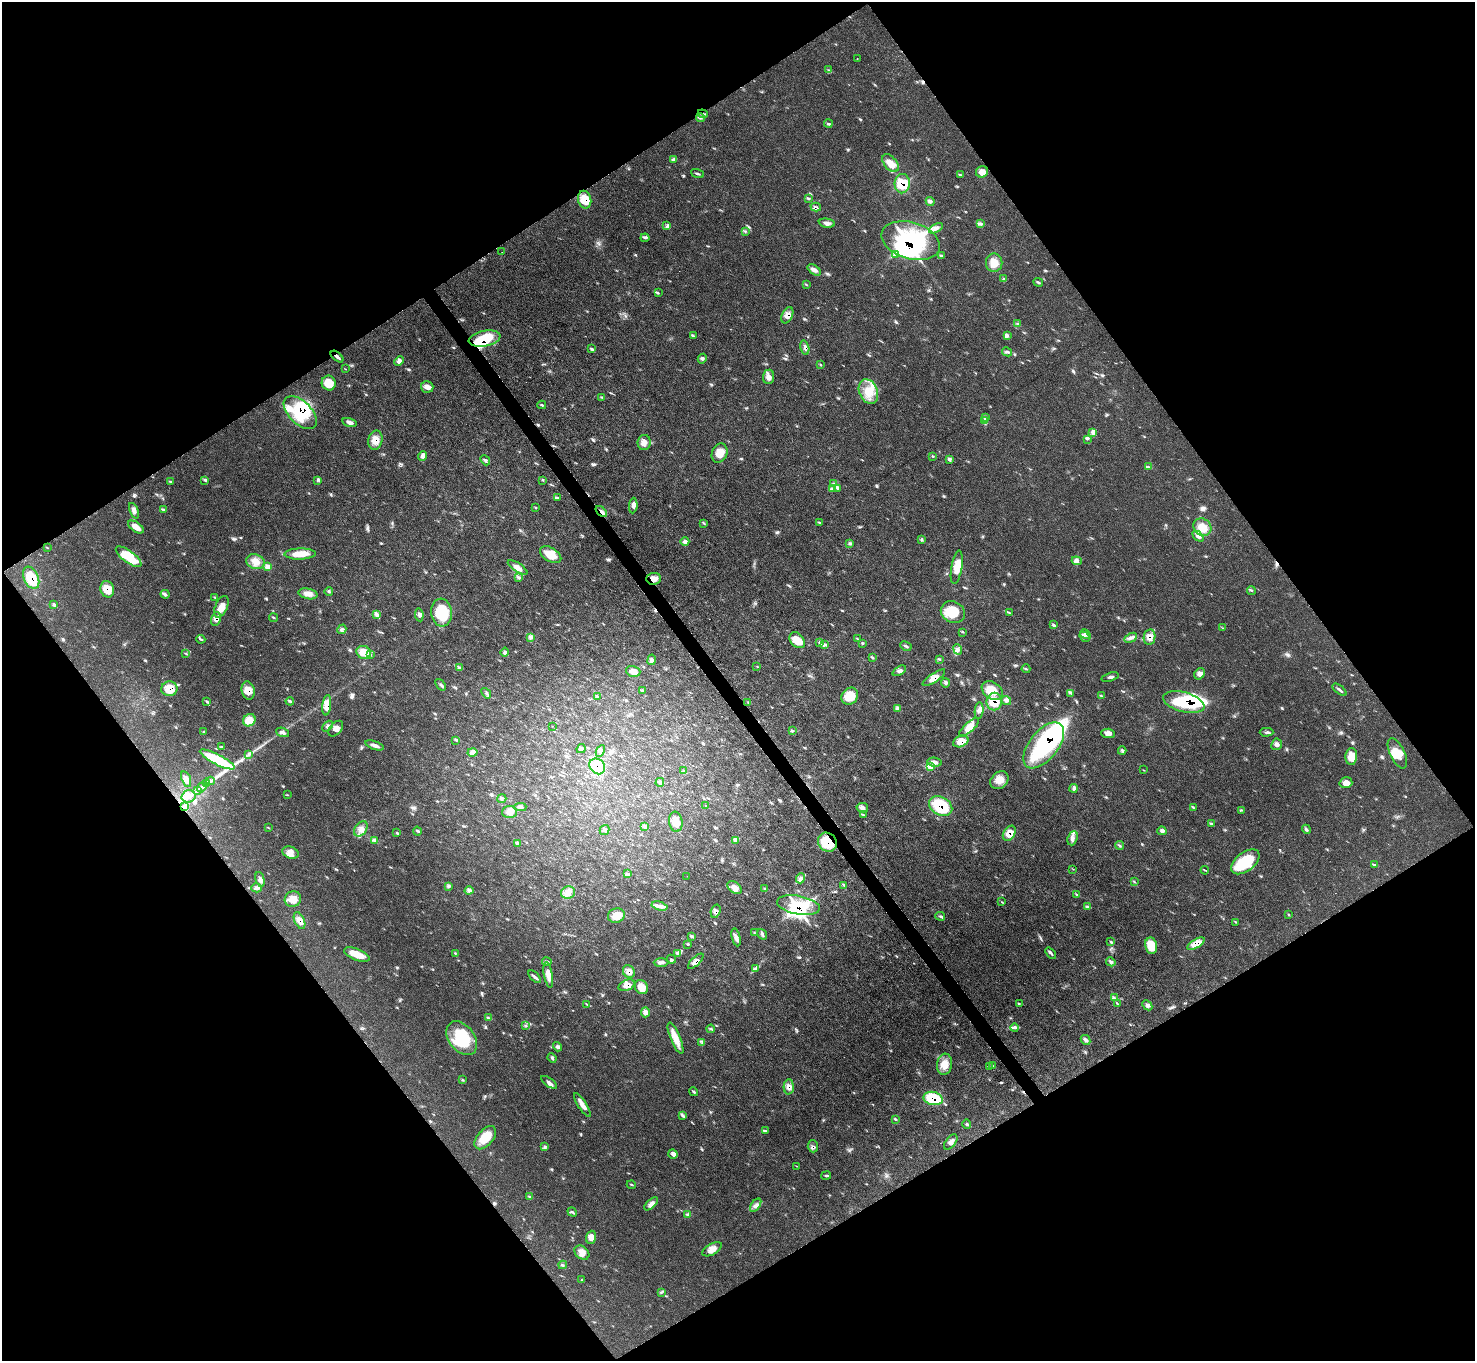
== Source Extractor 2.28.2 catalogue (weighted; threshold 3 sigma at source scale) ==
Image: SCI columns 2-5893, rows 299-5732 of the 5895 x 5889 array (HDU 1 of 3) = the unmasked area's bounding box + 8 px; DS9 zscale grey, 4 x 4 block average (1 PNG px = mean of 4 x 4 image px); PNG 1477 x 1363 px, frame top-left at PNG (2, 2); each listed source drawn as its Kron ellipse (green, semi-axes under 4 px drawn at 4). Shown black and unused: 49% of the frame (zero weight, under 3 of 4 exposures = <1% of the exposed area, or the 3 px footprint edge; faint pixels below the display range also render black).
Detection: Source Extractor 2.28.2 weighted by HDU 2 'WHT'. Background 0.0784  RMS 0.004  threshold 0.0178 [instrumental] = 3 sigma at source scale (4.5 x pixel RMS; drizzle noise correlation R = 1.50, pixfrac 1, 0.05/0.05 arcsec/px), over >= 5 px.
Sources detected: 381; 10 inside a brighter object's white glare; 5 cosmic-ray / hot-pixel residue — neither listed nor drawn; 15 coinciding with a brighter row at this scale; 19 inside a brighter listed object's ellipse — not listed separately; the other 332 listed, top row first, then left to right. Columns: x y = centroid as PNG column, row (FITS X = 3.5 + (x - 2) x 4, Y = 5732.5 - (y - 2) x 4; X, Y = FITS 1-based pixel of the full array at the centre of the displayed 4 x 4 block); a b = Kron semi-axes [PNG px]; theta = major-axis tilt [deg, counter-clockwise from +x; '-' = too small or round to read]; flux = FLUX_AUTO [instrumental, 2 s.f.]
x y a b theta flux
857 58 2 2 - 1.1
829 70 4 2 - 2.5
703 114 5 2 - 4
701 118 4 3 - 3.9
828 124 4 3 - 3.5
673 159 4 3 - 4.2
890 163 10 6 -50 25
982 172 6 5 - 20
697 174 7 2 -21 3.4
960 175 3 2 - 1.7
902 184 9 7 85 56
808 198 3 2 - 2.7
585 200 9 6 -77 41
930 202 5 3 - 5.2
816 207 5 3 - 5.5
827 223 8 3 -9 9.3
981 224 2 2 - 2.5
667 225 2 2 - 1.2
936 228 8 3 28 8.9
745 231 2 2 - 2.3
645 238 4 2 - 3
911 241 30 18 -17 280
502 252 2 2 - 0.41
896 254 3 2 - 2.9
941 256 3 2 - 2.3
994 263 9 8 - 23
814 270 7 4 -35 11
1003 279 3 2 - 2
1038 282 5 2 - 2.9
806 285 3 2 - 0.93
658 293 2 2 - 1.2
787 315 8 5 63 17
1018 324 4 2 - 2.4
1008 335 2 2 - 1.9
694 336 2 2 - 1.9
485 339 16 7 12 91
805 347 7 3 -76 7.3
591 349 3 3 - 3.2
1007 352 5 3 - 4
337 357 7 2 -41 7.1
702 359 5 3 - 4.2
399 361 5 4 - 8.5
820 365 2 2 - 0.85
345 369 2 2 - 0.6
769 377 7 5 86 12
329 383 7 7 - 35
427 387 6 5 - 12
868 392 13 9 -67 45
602 397 2 2 - 1.2
542 405 4 2 - 2.8
300 413 20 11 -45 130
985 418 2 2 - 1.5
984 421 3 2 - 1.5
350 422 7 3 -15 9.1
1093 433 2 2 - 1.6
1087 439 3 2 - 2.7
375 440 10 7 78 26
644 442 8 6 80 14
720 453 10 7 68 27
423 456 5 3 - 6.8
933 457 2 2 - 0.79
950 459 2 2 - 1.5
485 460 6 3 -48 5.5
1148 467 3 2 - 3.3
205 480 2 2 - 1.5
317 480 2 2 - 0.89
542 480 3 2 - 1.5
170 482 3 3 - 2.7
834 484 3 2 - 2.6
837 488 2 2 - 1.2
833 489 4 3 - 4.6
557 498 3 2 - 3.5
633 505 8 3 86 8
536 507 3 2 - 1.4
163 510 3 2 - 1.6
134 511 8 4 -68 9.6
601 512 7 2 -41 8.6
819 522 2 2 - 1.2
704 523 3 2 - 1.7
136 527 9 5 -36 22
1202 527 9 8 - 30
1198 536 6 4 -43 8.7
922 540 2 2 - 1.3
685 541 4 4 - 6.9
849 543 3 2 - 1.7
47 548 2 2 - 0.91
300 554 15 5 1 37
551 555 12 7 -31 38
129 557 15 6 -37 86
1077 561 5 3 - 5.9
255 562 9 7 -18 22
268 567 3 3 - 14
517 567 11 4 -32 16
957 567 17 5 80 31
518 577 3 2 - 3.4
31 578 12 7 -67 58
654 579 7 6 - 18
107 589 8 6 -70 38
1251 590 4 2 - 2.3
329 592 4 2 - 2.9
165 594 4 2 - 4
308 594 9 5 -13 15
215 597 3 2 - 2.1
54 604 3 3 - 3.5
221 607 11 6 67 25
442 612 14 10 -84 94
953 612 12 10 -29 54
1009 612 4 2 - 1.9
377 615 4 4 - 6.5
419 615 6 3 -81 5.9
273 618 4 2 - 2.2
216 619 7 5 77 11
1053 625 3 3 - 3.2
1222 628 2 2 - 0.72
342 629 5 2 - 4.2
962 632 2 2 - 1
1085 634 6 2 -32 5
531 637 2 2 - 1.5
1084 637 6 2 -52 5.4
1150 637 8 5 80 17
1131 638 7 3 28 8.3
201 639 4 2 - 3.4
858 639 2 2 - 0.87
797 640 9 6 -48 37
820 642 2 2 - 1.3
862 643 2 2 - 2.2
824 645 3 2 - 2.4
906 646 6 2 -26 4
958 649 5 4 - 7.9
363 652 7 6 - 36
505 652 4 3 - 4.6
186 653 2 2 - 1.1
370 655 3 2 - 2.4
872 657 4 2 - 2.7
939 659 2 2 - 0.95
651 660 5 4 - 7.7
757 666 2 2 - 1.1
460 667 4 2 - 3.4
1026 669 4 2 - 3.1
633 671 7 5 -18 15
899 671 7 3 28 8
1200 674 6 4 55 12
1110 677 9 2 18 4.9
934 678 13 4 35 20
945 683 4 2 - 3.2
441 685 6 2 -52 4.7
169 689 8 7 - 44
643 690 3 2 - 2.2
1340 690 8 2 -39 5.6
248 691 9 6 -77 26
992 691 11 8 -35 45
486 693 6 2 -51 3.9
1071 693 3 2 - 1.5
850 696 9 7 47 55
1101 696 2 2 - 1.4
598 697 4 2 - 3.4
290 701 4 3 - 3.7
994 701 9 7 81 47
1006 701 5 3 - 6.5
207 702 3 3 - 3.1
748 702 2 2 - 2.2
1184 702 21 9 -15 160
327 705 10 4 84 27
897 709 3 2 - 3.2
979 711 8 4 84 10
249 720 6 6 - 27
327 726 6 3 47 5.7
552 726 2 2 - 0.38
969 727 12 4 42 23
336 729 9 5 48 13
792 731 4 2 - 2.6
204 732 2 2 - 1
283 732 7 3 -21 7
1266 732 7 2 0 5.3
1108 733 7 4 -4 12
456 740 2 2 - 1.4
961 741 8 5 24 31
1277 744 6 5 - 8.6
375 745 9 3 -19 11
1044 745 27 14 51 290
221 747 4 2 - 1.9
581 749 5 3 - 5.2
600 751 6 3 61 7.9
1122 751 4 2 - 2.8
472 752 5 3 - 7.4
1397 753 16 7 -64 35
249 754 4 2 - 2.4
1351 756 8 5 87 30
217 759 19 5 -27 120
934 762 7 4 -6 9.4
597 766 8 7 - 64
931 766 4 3 - 5.8
1144 770 2 2 - 0.95
684 771 3 2 - 3.2
186 779 8 4 -71 12
999 780 10 8 44 23
211 781 4 2 - 4.6
660 782 4 3 - 4.7
1346 783 6 5 - 17
207 784 3 2 - 2.4
202 787 5 2 - 6.2
1074 788 4 2 - 4.5
197 790 3 2 - 4.3
287 795 3 2 - 1.5
189 796 7 6 - 17
502 798 4 2 - 4
185 806 2 2 - 2.6
706 806 2 2 - 1.1
941 806 12 9 -27 120
520 807 6 3 1 5.4
1193 807 2 2 - 1.4
862 808 6 4 -13 9.7
1242 810 2 2 - 1.4
509 812 7 6 - 14
864 815 2 2 - 1.9
676 822 10 7 -83 20
1211 824 3 2 - 2.1
645 827 4 3 - 4.6
269 828 2 2 - 0.99
361 829 8 6 53 16
1306 829 4 3 - 4.1
605 830 5 4 - 6.9
417 831 4 2 - 2.9
1162 831 4 3 - 5
396 833 2 2 - 1.1
1009 833 8 5 56 27
1073 838 7 5 69 11
374 840 3 2 - 2.6
736 840 4 3 - 8.5
827 842 10 9 - 67
517 843 4 2 - 2.3
1119 845 4 2 - 2.6
291 853 8 5 -20 14
1245 862 16 9 37 110
1375 865 3 2 - 1.8
1073 869 2 2 - 0.73
1205 870 4 2 - 2
627 874 3 2 - 1.7
687 876 2 2 - 0.43
800 878 5 3 - 7.1
260 879 8 4 -75 10
1134 881 3 2 - 1.7
844 885 4 2 - 3.3
448 887 3 2 - 1.7
256 888 5 4 - 6.9
735 888 8 5 -36 14
764 889 2 2 - 1.1
469 890 4 4 - 6.4
568 893 7 6 - 15
1076 894 2 2 - 1.6
293 899 8 7 - 26
1002 902 3 2 - 1.3
799 905 22 9 -11 110
659 906 8 4 -14 12
1088 907 4 3 - 4.3
716 911 7 4 71 9.6
1288 915 2 2 - 1.1
616 916 8 7 - 31
940 916 5 2 - 3.7
299 920 9 5 -66 18
1236 922 3 2 - 1.5
754 933 2 2 - 1.2
762 934 5 3 - 4.9
691 936 4 3 - 3.5
736 937 9 3 -76 11
1110 942 4 2 - 2.5
688 944 3 2 - 2.1
1196 944 10 4 32 29
1151 946 8 6 -79 48
677 953 4 3 - 4.4
1051 953 7 2 -51 4.3
455 954 2 2 - 0.78
357 955 13 5 -23 32
672 959 4 2 - 1.7
696 961 10 3 44 11
547 962 5 3 - 4.6
1111 962 5 2 - 3.9
661 963 7 3 1 7
756 968 3 2 - 3.9
629 971 6 5 - 17
548 975 13 4 -79 20
534 977 8 2 -46 6.2
627 985 8 5 25 17
641 987 7 6 - 27
1114 998 2 2 - 2.8
1019 1003 2 2 - 1.1
587 1004 2 2 - 1.3
1117 1004 2 2 - 1.6
1147 1005 6 4 -46 6.8
645 1012 5 4 - 12
488 1017 4 2 - 2.3
526 1025 3 2 - 1.9
1015 1028 4 3 - 4.1
711 1029 4 2 - 2.7
462 1038 19 12 -52 110
675 1038 17 5 -68 31
1085 1040 5 3 - 5.3
702 1042 2 2 - 1.6
558 1047 5 4 - 5.5
552 1058 5 2 - 3.1
944 1064 10 7 82 28
992 1066 3 2 - 2.1
989 1067 2 2 - 1.3
463 1080 2 2 - 1.1
549 1082 9 3 -36 9.1
789 1087 7 5 88 14
694 1092 4 2 - 3.7
933 1098 9 6 -13 100
582 1105 14 3 -58 20
683 1115 4 2 - 4
896 1120 3 2 - 1.2
967 1124 5 2 - 3.4
766 1131 3 2 - 2.4
485 1138 14 8 49 46
951 1142 9 5 51 11
813 1146 6 5 - 7.1
545 1147 2 2 - 1.2
673 1154 5 4 - 7.3
797 1166 2 2 - 0.73
826 1176 5 2 - 3.1
631 1185 4 2 - 1.7
530 1197 3 2 - 2.7
651 1204 8 4 42 12
756 1205 8 3 54 8.6
572 1212 5 2 - 3.2
688 1214 3 2 - 3.2
591 1237 6 5 - 24
712 1249 11 5 30 17
582 1253 8 6 -42 15
563 1265 4 2 - 2.3
581 1280 2 2 - 0.78
661 1293 3 2 - 1
Overlapping masked pixels (flux is a lower limit): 40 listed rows (the first 20) at x y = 829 70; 703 114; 902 184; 585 200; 816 207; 911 241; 787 315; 485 339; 805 347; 337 357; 300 413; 375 440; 601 512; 31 578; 654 579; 107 589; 216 619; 1150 637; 934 678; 169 689
Diffuse or blended objects may show on this block-average render without a row.